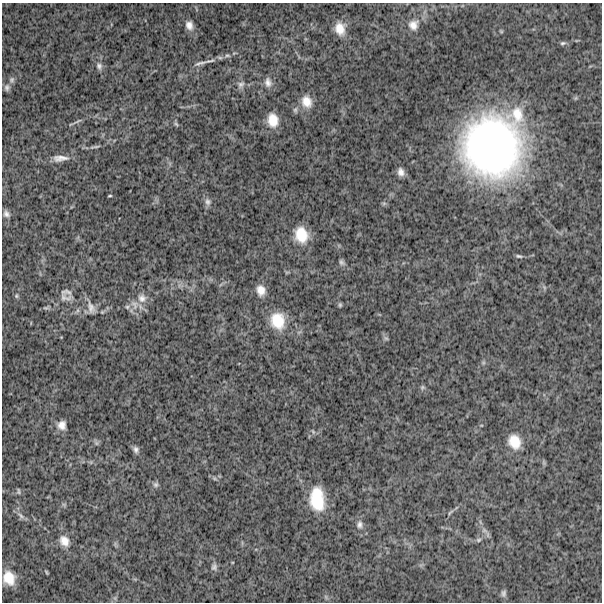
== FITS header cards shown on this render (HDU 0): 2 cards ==
NAXIS1  =                  600
NAXIS2  =                  600

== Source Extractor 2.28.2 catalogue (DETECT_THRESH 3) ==
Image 600 x 600 px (HDU 0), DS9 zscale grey, 1 PNG px = 1 image px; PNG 604 x 604 px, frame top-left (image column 1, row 600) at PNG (2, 3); no overlay
Background 1370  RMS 250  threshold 745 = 3 sigma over >= 5 px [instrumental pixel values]
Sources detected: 62; all 62 listed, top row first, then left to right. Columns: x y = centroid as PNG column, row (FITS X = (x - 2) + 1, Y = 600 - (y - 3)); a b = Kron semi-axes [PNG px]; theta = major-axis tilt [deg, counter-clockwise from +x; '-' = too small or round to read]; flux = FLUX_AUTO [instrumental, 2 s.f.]
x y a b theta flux
189 25 11 9 -73 1.1e+05
413 25 15 14 - 1.9e+05
340 29 14 11 -81 2.3e+05
563 43 8 5 2 3.7e+04
227 55 8 5 -5 3.9e+04
200 63 21 5 15 9.5e+04
99 66 11 8 -72 7.3e+04
12 80 9 7 75 4.5e+04
268 82 13 9 -77 1.1e+05
241 85 11 9 52 7.9e+04
7 87 9 7 90 5.2e+04
306 101 15 12 -65 2.1e+05
295 110 9 6 89 3.8e+04
517 114 28 17 -80 5.1e+05
273 120 14 11 -82 2.6e+05
77 121 17 3 26 4.9e+04
176 124 8 4 -53 3.0e+04
95 147 18 4 10 5.1e+04
492 147 55 53 -77 7.1e+06
60 158 21 8 2 1.5e+05
401 172 10 7 -73 9.9e+04
110 196 5 2 - 1.8e+04
208 202 10 8 -72 7.2e+04
6 214 9 7 -61 6.5e+04
301 235 17 14 -74 3.9e+05
519 256 9 4 -5 3.4e+04
342 262 8 6 -49 4.3e+04
287 272 6 4 18 1.9e+04
261 290 12 10 -75 1.6e+05
66 292 11 5 -2 5.9e+04
16 296 7 5 88 2.9e+04
65 298 22 11 -2 1.5e+05
142 298 13 13 - 1.5e+05
135 305 16 11 -64 1.6e+05
340 305 6 4 -76 2.7e+04
91 307 20 9 -69 1.3e+05
127 307 7 6 - 3.8e+04
46 308 10 5 10 3.5e+04
102 312 5 4 - 1.9e+04
278 321 21 17 -76 4.6e+05
386 338 7 5 -43 3.3e+04
422 387 7 6 - 3.2e+04
62 425 10 10 - 1.2e+05
313 431 7 4 -69 2.7e+04
514 442 17 14 -64 3.2e+05
96 443 7 6 - 3.5e+04
136 449 8 7 - 5.9e+04
214 478 8 4 -31 3.5e+04
156 485 7 7 - 4.7e+04
18 491 7 4 -89 2.6e+04
317 499 25 15 -85 6.4e+05
64 504 7 4 -1 2.7e+04
450 512 10 4 42 3.3e+04
21 516 13 5 -39 6.4e+04
359 524 12 9 87 8.7e+04
484 530 11 6 -36 7.0e+04
479 540 7 5 3 3.7e+04
64 541 16 12 -60 1.9e+05
214 567 9 7 70 5.5e+04
47 572 5 3 - 2.1e+04
9 578 15 13 -67 3.0e+05
503 593 9 6 89 5.2e+04